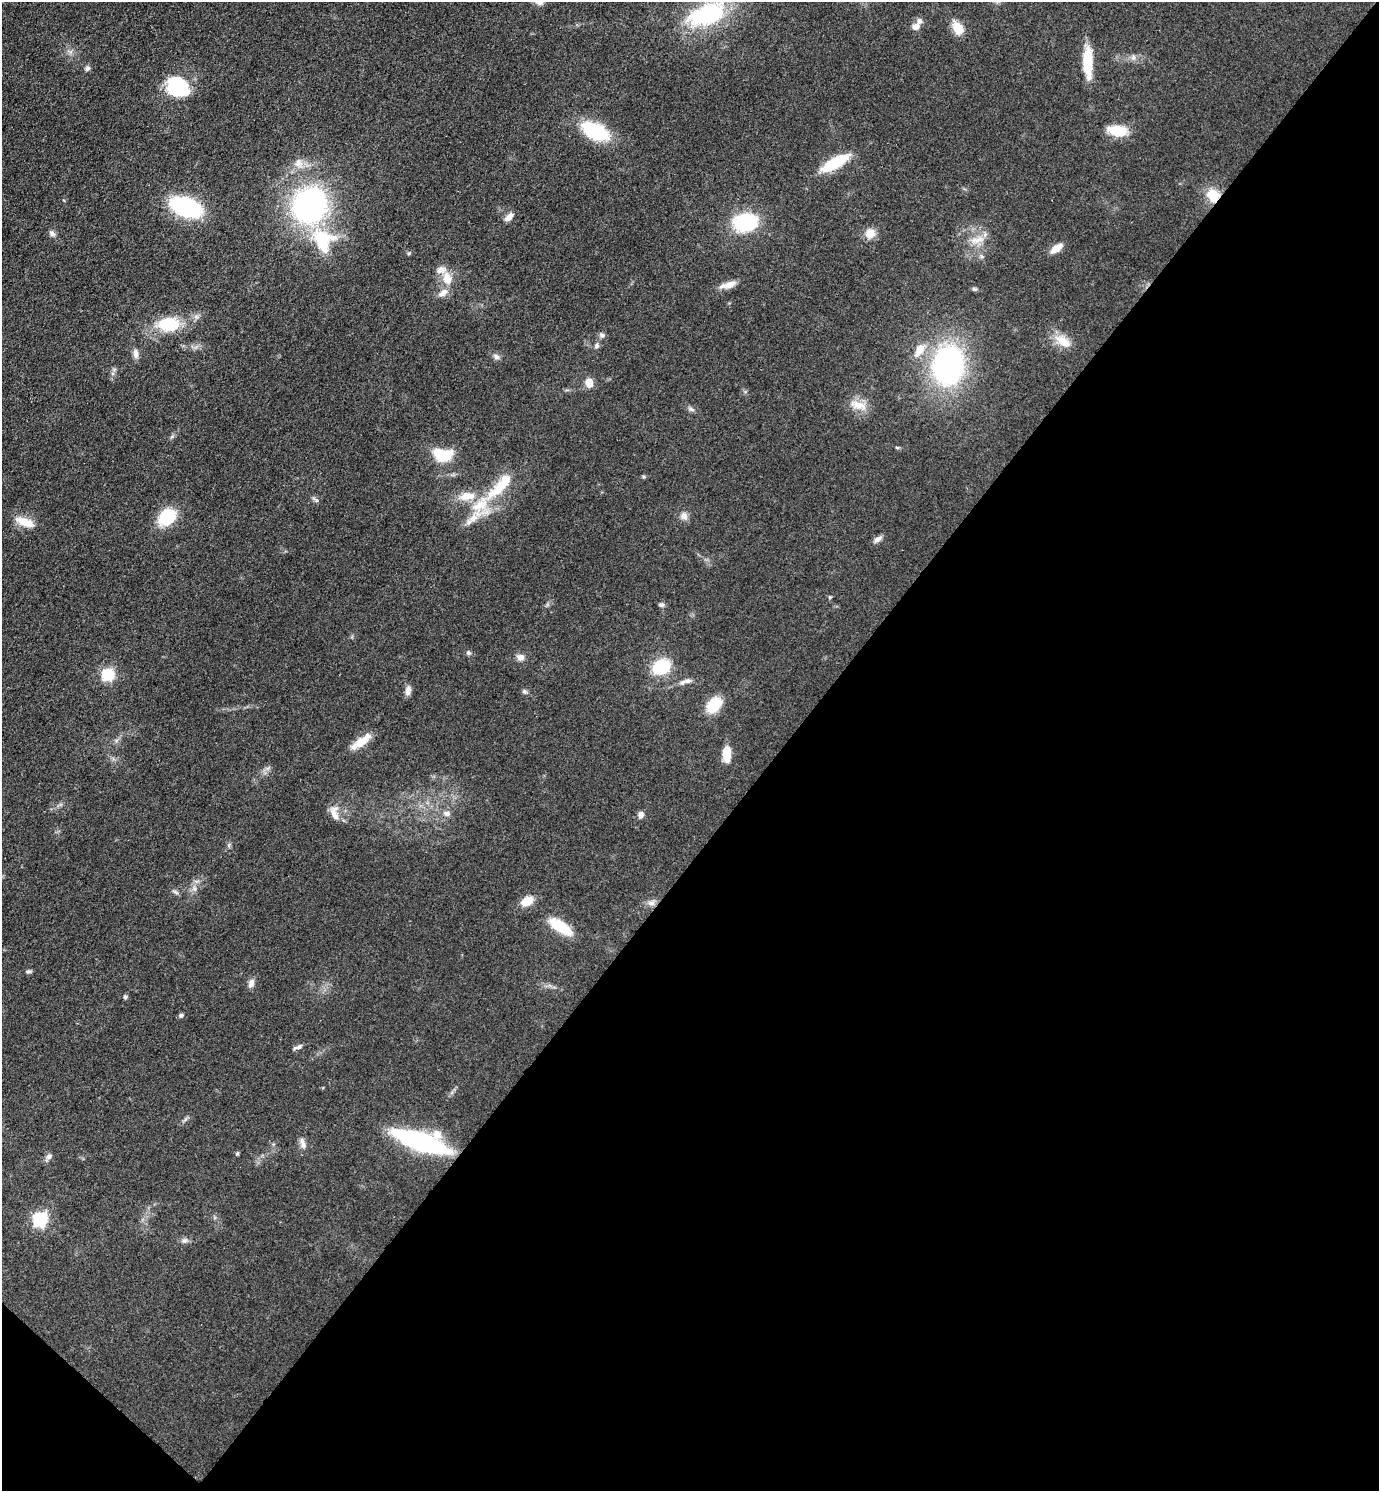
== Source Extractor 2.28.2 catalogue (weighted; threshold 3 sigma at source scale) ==
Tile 15 of 4 x 4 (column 3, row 4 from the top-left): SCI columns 3053-4429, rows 2-1490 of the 5962 x 5959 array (HDU 1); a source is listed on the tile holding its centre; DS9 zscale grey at full resolution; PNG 1381 x 1493 px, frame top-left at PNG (2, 2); no overlay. Shown black and unused: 44% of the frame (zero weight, under 3 of 4 exposures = <1% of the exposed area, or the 3 px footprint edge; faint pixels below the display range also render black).
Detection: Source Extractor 2.28.2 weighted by HDU 2 'WHT'; one run over the whole footprint, this tile lists its part. Background 0.0779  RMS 0.0064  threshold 0.029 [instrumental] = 3 sigma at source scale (4.5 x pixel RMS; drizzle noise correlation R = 1.50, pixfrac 1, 0.05/0.05 arcsec/px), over >= 5 px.
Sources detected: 83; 6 inside a brighter listed object's ellipse — not listed separately; the other 77 listed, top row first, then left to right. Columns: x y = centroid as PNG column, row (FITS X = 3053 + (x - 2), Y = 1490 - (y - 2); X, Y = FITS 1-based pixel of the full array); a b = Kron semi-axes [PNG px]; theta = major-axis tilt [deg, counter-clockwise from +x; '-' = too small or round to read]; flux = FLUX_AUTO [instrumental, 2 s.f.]
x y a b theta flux
539 2 10 8 1 3.3
707 14 46 23 21 64
916 27 9 7 10 4.3
958 28 18 11 -59 8.8
1133 57 7 6 - 2
1088 63 32 9 -88 22
87 68 7 6 - 1.6
177 86 24 20 -28 38
595 131 26 14 -27 46
1117 131 19 11 -8 18
299 163 14 11 -82 5.9
835 163 29 10 30 29
1213 195 14 13 - 14
310 205 28 25 60 170
186 207 23 13 -20 91
509 217 13 6 45 3.9
745 222 21 15 5 47
52 233 9 6 -55 2.2
870 234 12 11 - 6.8
977 240 20 9 12 7.2
323 241 32 25 -72 39
1056 248 15 7 34 7
409 253 5 5 - 0.92
981 256 6 5 - 1.3
447 278 18 12 -75 9.8
729 285 18 8 16 6
975 289 8 5 -26 1.2
169 324 23 15 0 27
602 335 8 6 -49 1.8
1063 341 24 11 -33 10
597 346 7 6 - 1.6
919 350 21 11 63 9.2
135 354 12 7 -85 3.3
496 357 9 7 -44 2.1
948 365 29 24 83 170
589 383 10 8 -83 6.4
858 405 26 10 -17 8.7
691 409 10 5 -19 1.9
897 448 6 4 -2 0.77
443 455 18 11 -3 28
644 477 6 4 -19 0.83
480 505 50 18 49 29
684 516 11 9 -50 3.6
167 517 24 17 41 22
24 522 24 9 -21 10
878 539 13 6 37 2.8
830 597 5 4 - 0.87
661 605 8 6 -5 1.5
468 653 6 6 - 1.3
520 657 10 8 -10 3.5
661 667 14 11 28 39
107 675 6 6 - 56
688 681 14 6 14 3.1
408 690 12 7 81 3.6
524 692 7 5 -69 1.3
714 705 16 11 48 22
361 741 29 9 36 11
727 754 19 9 -89 9.5
447 813 10 7 -12 2.8
335 815 22 8 -65 5.8
641 815 8 6 85 3.1
194 888 7 4 -71 1.5
175 892 8 5 -36 1.5
527 901 13 9 26 10
651 903 11 6 -7 3
561 927 27 11 -33 22
29 971 7 5 9 1.3
251 983 11 7 71 3.3
125 997 6 5 - 1.1
181 1015 6 6 - 1.4
297 1047 13 5 22 2
421 1141 37 12 -18 160
303 1143 15 7 -74 3.4
237 1154 6 3 19 0.79
49 1157 9 7 31 2.3
40 1219 7 6 - 130
184 1241 7 7 - 2
Overlapping masked pixels (flux is a lower limit): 1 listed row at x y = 1213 195
Isophote crosses this tile's border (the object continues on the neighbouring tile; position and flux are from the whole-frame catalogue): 2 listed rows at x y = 539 2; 707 14